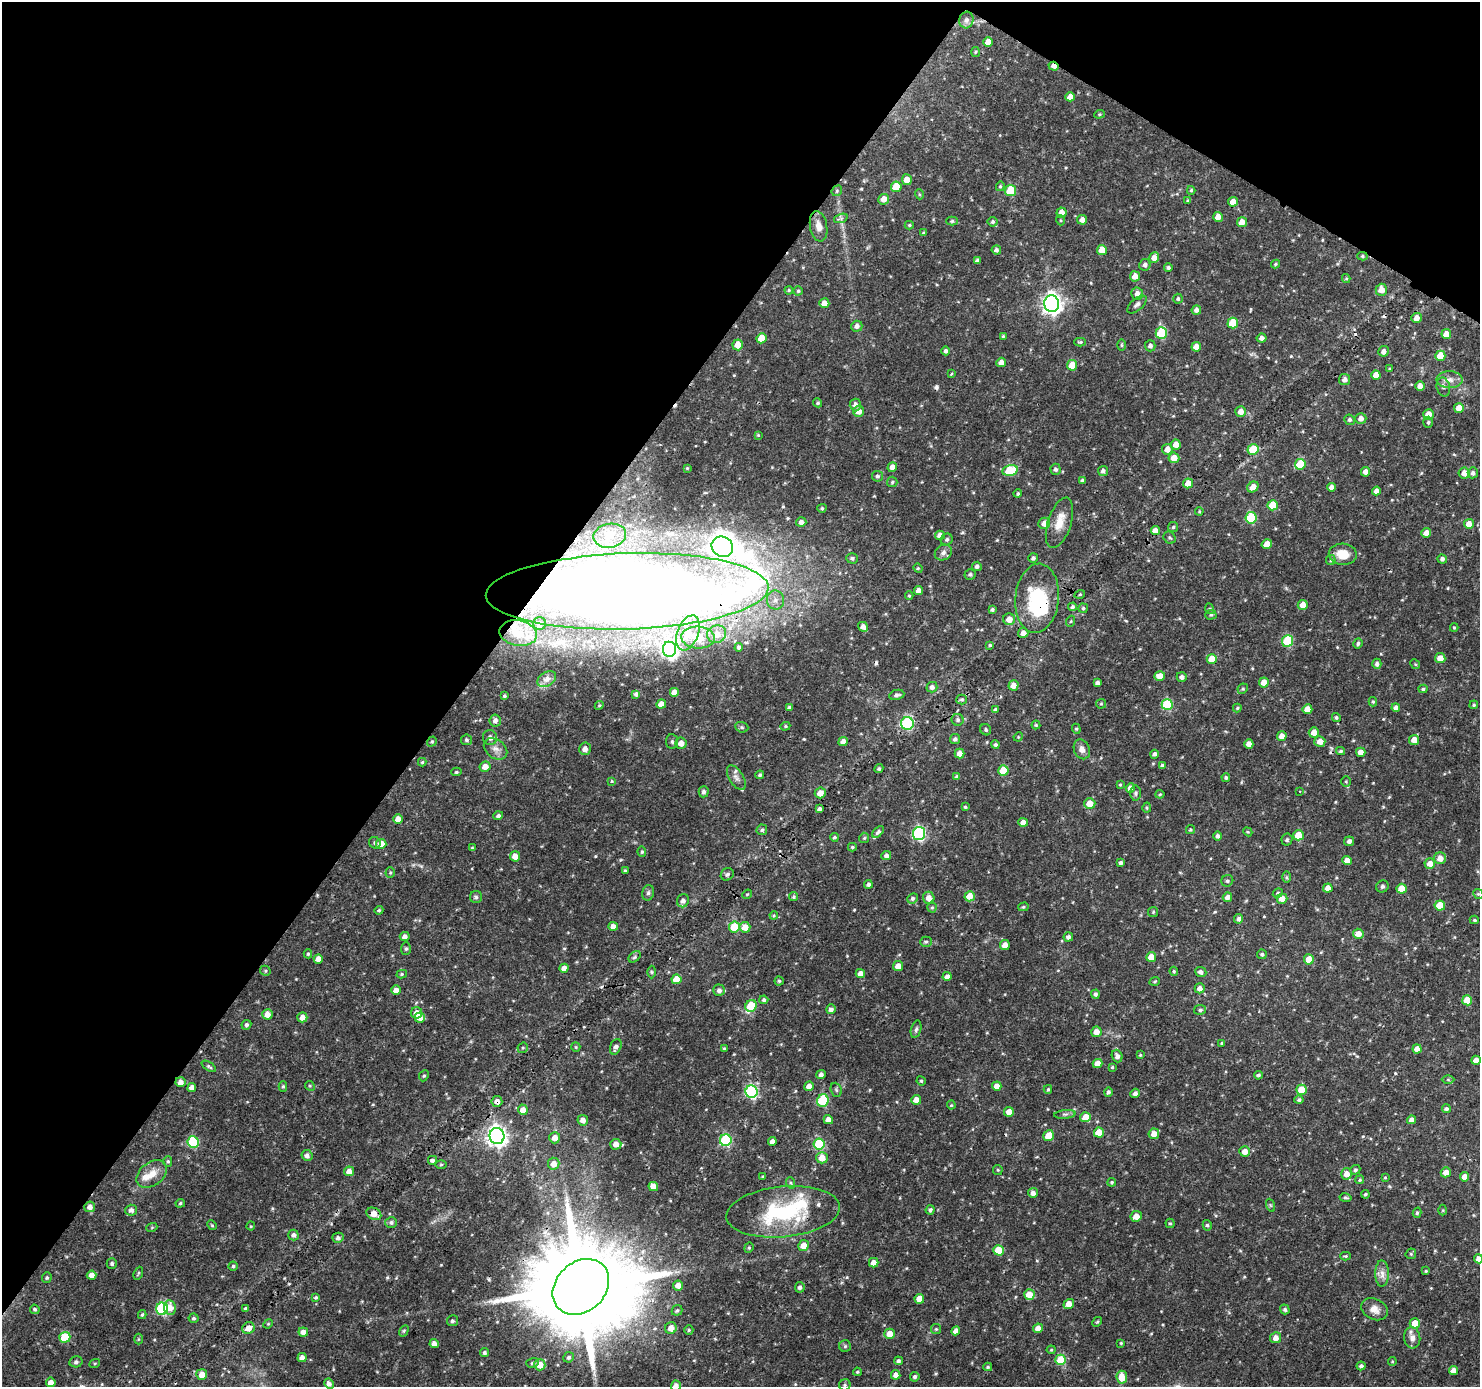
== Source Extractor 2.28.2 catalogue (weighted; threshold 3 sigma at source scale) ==
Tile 2 of 4 x 4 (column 2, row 1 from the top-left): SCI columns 1483-2960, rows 4342-5726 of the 5923 x 5981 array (HDU 1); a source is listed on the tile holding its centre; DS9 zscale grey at full resolution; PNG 1482 x 1389 px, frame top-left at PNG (2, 2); each listed source drawn as its Kron ellipse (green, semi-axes under 4 px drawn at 4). Shown black and unused: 35% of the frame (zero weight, under 3 of 4 exposures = <1% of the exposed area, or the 3 px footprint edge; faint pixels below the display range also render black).
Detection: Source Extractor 2.28.2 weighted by HDU 2 'WHT'; one run over the whole footprint, this tile lists its part. Background 0.0337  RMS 0.0023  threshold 0.0102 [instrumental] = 3 sigma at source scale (4.5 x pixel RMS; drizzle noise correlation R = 1.50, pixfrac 1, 0.0396/0.0396 arcsec/px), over >= 5 px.
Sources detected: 542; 1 inside a brighter object's white glare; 7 cosmic-ray / hot-pixel residue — neither listed nor drawn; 8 inside a brighter listed object's ellipse — not listed separately; of the other 526, all 500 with FLUX_AUTO >= 0.213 (the completeness limit of this list) listed and drawn (26 fainter detections not listed), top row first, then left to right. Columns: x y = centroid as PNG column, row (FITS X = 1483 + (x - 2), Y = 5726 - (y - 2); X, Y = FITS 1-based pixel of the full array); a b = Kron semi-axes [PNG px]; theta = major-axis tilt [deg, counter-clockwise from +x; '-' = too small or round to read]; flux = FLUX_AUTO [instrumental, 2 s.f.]
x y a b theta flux
966 20 8 7 - 1
988 42 5 5 - 2.1
975 52 5 3 - 0.27
1054 66 5 4 - 1.6
1070 97 5 4 - 1.8
1099 114 5 4 - 0.3
907 180 5 5 - 1.9
1000 186 5 4 - 0.31
896 187 5 5 - 4.8
1191 190 4 4 - 0.33
837 191 6 5 - 0.34
1011 191 5 5 - 9
919 194 5 3 - 0.24
884 199 5 5 - 1.8
1188 201 4 3 - 0.38
1233 202 5 4 - 1.9
1061 213 5 5 - 1.8
1218 217 5 4 - 2
841 218 7 4 18 0.47
1060 220 5 3 - 0.24
1082 220 5 5 - 1.5
952 221 6 4 1 0.39
993 222 5 5 - 0.51
1242 222 5 5 - 2
909 225 4 4 - 0.28
819 226 15 8 -79 1.9
924 233 3 3 - 0.26
996 250 4 4 - 0.61
1102 250 5 5 - 3.5
1362 256 5 4 - 0.34
1154 258 5 5 - 1.6
977 261 4 3 - 0.63
1275 264 4 3 - 0.29
1145 265 6 5 - 0.77
1168 268 4 4 - 0.5
1135 276 5 5 - 1.7
1346 278 4 4 - 0.27
789 290 4 3 - 0.25
1381 290 6 5 - 1.9
798 291 4 4 - 0.35
1137 294 6 6 - 1.4
1178 299 5 4 - 0.43
824 303 5 5 - 1.8
1052 304 8 7 - 120
1137 304 12 6 42 0.76
1196 310 5 4 - 0.95
1416 318 5 5 - 1.4
1233 323 5 5 - 5.9
857 326 6 5 - 0.93
1161 333 6 5 - 12
1446 334 5 5 - 2.1
1003 336 4 4 - 0.27
761 338 5 5 - 3.1
1262 338 5 4 - 0.94
1080 342 6 4 1 0.33
738 345 5 5 - 2.7
1121 345 6 4 90 0.25
1150 346 5 5 - 0.78
1196 347 5 4 - 1.8
946 351 4 4 - 0.56
1384 351 5 5 - 1.1
1440 356 5 5 - 4.9
1001 362 5 4 - 1.4
1072 365 5 5 - 4.2
1390 369 4 3 - 0.29
951 374 4 3 - 0.25
1376 375 5 4 - 2.2
1345 380 5 5 - 0.8
1449 380 13 8 -1 1.6
1420 386 4 4 - 1.5
1443 387 9 6 -76 0.77
818 403 4 4 - 0.4
855 405 6 5 - 1
1459 408 5 5 - 2.3
858 411 5 5 - 1.7
1241 411 5 5 - 1.6
1428 414 5 5 - 2.1
1361 418 5 5 - 1.1
1349 420 5 5 - 0.54
1428 422 5 4 - 0.42
758 435 4 3 - 0.24
1176 445 5 5 - 1.7
1167 449 5 5 - 1.6
1253 449 5 5 - 7.4
1174 458 5 5 - 2.2
1300 464 5 5 - 7.8
892 467 5 4 - 1.7
687 468 4 3 - 0.24
1055 469 5 5 - 0.64
1010 470 8 5 12 9.6
1103 471 5 5 - 0.75
1366 472 5 4 - 1.3
1464 473 5 5 - 1.8
1473 473 5 5 - 0.64
877 476 5 5 - 0.46
1082 480 4 3 - 0.5
892 482 5 5 - 0.33
1188 483 5 5 - 2.6
1253 487 6 5 - 2.1
1331 487 4 4 - 1.2
1376 491 4 4 - 1.3
1018 494 4 4 - 0.33
1273 505 5 5 - 5.4
822 508 4 4 - 0.37
1199 511 4 3 - 0.22
1251 518 6 5 - 12
801 522 5 5 - 0.88
1044 523 6 5 - 1.7
1059 523 26 11 72 3.6
1469 524 5 5 - 2.1
1173 527 5 5 - 0.36
1155 530 4 4 - 2
1426 533 5 4 - 1.4
940 535 5 4 - 1.6
610 536 16 12 10 3
1170 538 6 5 - 0.42
947 539 6 5 - 0.54
1267 544 5 4 - 2.5
722 547 11 10 - 210
943 552 9 7 33 0.85
1343 554 14 10 -4 3.9
852 558 6 5 - 0.48
1033 558 5 4 - 0.61
1442 559 5 4 - 0.73
1331 560 5 4 - 0.29
977 566 5 4 - 0.61
918 568 5 4 - 0.27
970 574 5 5 - 0.4
627 591 141 38 2 730
918 591 4 4 - 1.6
1080 594 5 3 - 0.24
909 596 4 4 - 0.26
1037 598 35 21 84 16
775 600 9 8 - 1.5
1303 605 5 5 - 2
1072 607 4 4 - 0.53
1083 608 5 5 - 0.36
992 609 4 3 - 0.43
1210 609 5 3 - 0.27
1211 615 5 4 - 0.36
1009 619 6 6 - 1.9
1071 621 6 3 71 0.22
539 624 6 6 - 0.66
863 627 5 4 - 1.2
1454 628 4 4 - 0.25
518 633 19 12 -10 3.5
688 633 18 10 69 3.7
1023 633 5 5 - 1.7
717 634 9 8 - 2.4
698 637 17 11 -3 3.2
1287 641 6 5 - 12
1358 643 5 4 - 0.47
990 645 4 4 - 0.28
739 647 4 4 - 0.69
669 649 7 6 - 71
1440 658 5 5 - 2
1212 659 5 5 - 3.8
1377 664 5 4 - 0.72
1415 664 5 4 - 0.25
1160 676 5 5 - 2.2
1182 677 5 5 - 0.81
547 679 10 6 32 0.74
1264 682 5 5 - 2.9
1097 683 4 4 - 0.76
1013 685 5 5 - 1.5
932 687 5 5 - 0.93
1243 689 5 4 - 0.33
1423 689 4 4 - 0.45
674 692 4 4 - 1.6
636 694 4 3 - 0.55
897 695 8 5 11 0.67
504 696 3 3 - 0.33
962 699 5 5 - 0.43
1373 702 5 4 - 0.35
661 704 5 4 - 1.9
1101 704 5 5 - 0.27
1167 704 5 5 - 14
599 705 4 4 - 0.26
1474 705 4 3 - 0.31
789 707 4 3 - 0.4
1237 708 4 4 - 0.29
1396 708 4 4 - 1.1
1307 709 5 5 - 2.4
996 710 4 4 - 0.61
1336 717 4 4 - 0.4
958 720 6 6 - 0.52
495 721 6 5 - 1.2
907 723 6 6 - 23
1036 725 4 4 - 0.29
785 726 5 4 - 0.31
742 727 7 5 -21 0.41
1076 729 5 4 - 0.31
986 730 6 5 - 0.41
1314 732 5 5 - 1.7
1282 736 5 4 - 1.8
1018 737 5 4 - 0.22
490 738 7 7 - 1.3
955 739 5 5 - 0.69
466 740 5 5 - 0.44
1414 740 5 5 - 2.1
432 741 5 4 - 0.34
672 742 7 5 -86 0.55
843 742 5 4 - 1.6
1320 742 5 5 - 1.8
681 743 5 5 - 1.8
1249 744 4 4 - 1.6
995 745 4 4 - 0.48
496 749 13 9 -36 1.7
585 749 6 6 - 1.3
1082 749 10 7 -67 1.4
1341 751 4 3 - 0.38
1361 752 5 4 - 1.6
960 753 5 5 - 1.7
1154 754 4 4 - 0.66
422 762 4 4 - 0.33
1162 766 4 4 - 0.65
485 767 5 5 - 1.8
879 769 5 4 - 0.35
1003 770 5 5 - 5.7
456 772 5 4 - 0.36
760 775 4 4 - 0.38
957 776 4 4 - 0.38
1226 777 4 4 - 0.44
736 778 14 7 -59 1.1
612 781 4 4 - 0.21
1346 781 5 5 - 0.29
1120 785 4 3 - 0.26
1130 788 5 4 - 1.4
1300 791 3 2 - 0.24
704 792 5 5 - 0.57
820 793 5 5 - 2
1135 793 7 5 -90 0.51
1160 794 4 4 - 0.27
1090 803 6 5 - 2.9
965 807 3 3 - 0.33
1147 808 5 4 - 0.31
819 809 4 3 - 0.67
498 816 5 4 - 0.66
398 819 5 4 - 2
1023 822 5 4 - 1.7
762 830 5 5 - 0.39
1190 830 4 4 - 0.29
878 832 7 4 44 0.61
1248 832 5 3 - 0.24
919 833 6 6 - 31
1298 835 5 5 - 4.4
1218 836 5 4 - 0.64
834 837 4 4 - 0.38
864 838 5 5 - 0.32
1287 840 6 5 - 0.46
1349 841 5 4 - 0.84
375 843 6 5 - 0.43
381 844 5 5 - 3
852 847 4 3 - 0.28
472 848 4 4 - 0.26
642 852 5 4 - 0.32
886 855 5 4 - 0.73
515 856 5 5 - 1.8
1440 858 6 6 - 1.8
1347 861 5 4 - 1.8
1121 863 4 3 - 0.54
1430 864 5 5 - 1.7
625 871 4 3 - 0.33
390 873 5 4 - 0.34
727 874 7 6 - 0.54
1286 877 6 4 -90 0.27
1227 881 6 5 - 0.49
868 884 4 4 - 0.62
1382 886 6 5 - 0.5
1328 888 4 4 - 1.8
1402 889 5 5 - 3.1
648 893 8 6 75 0.51
1278 893 5 4 - 0.43
747 894 5 4 - 0.25
1478 894 5 4 - 0.31
970 896 5 5 - 3.1
476 897 6 6 - 0.46
794 897 4 4 - 0.37
1227 897 5 4 - 1.2
912 898 5 5 - 0.58
929 898 6 5 - 1.9
1282 899 5 5 - 1.8
683 901 6 6 - 1
1440 905 5 5 - 5
932 907 5 4 - 0.33
1023 907 5 4 - 0.32
379 910 4 4 - 0.37
1153 912 5 5 - 0.29
774 915 4 4 - 0.25
1239 919 5 4 - 0.67
1474 920 4 4 - 0.31
613 926 4 4 - 1.5
734 927 5 5 - 7.8
745 927 5 5 - 2.7
1358 934 5 5 - 1.9
405 937 5 4 - 1
1068 937 4 4 - 0.7
926 942 5 5 - 0.38
1005 945 5 5 - 1.7
406 949 6 5 - 0.42
308 954 4 4 - 0.34
1262 954 5 4 - 0.44
635 957 7 5 41 0.42
1151 957 5 5 - 3.2
318 959 4 4 - 1.7
1309 959 5 5 - 3
898 966 5 5 - 2
564 968 4 4 - 1.8
265 971 5 5 - 0.33
1174 971 4 3 - 0.28
651 972 6 4 -89 0.35
1201 972 6 5 - 0.85
402 974 5 4 - 0.33
860 974 4 4 - 1.5
947 976 4 4 - 0.89
676 979 5 5 - 3.6
779 981 4 4 - 0.33
1155 981 5 3 - 0.27
1200 988 5 5 - 1.3
396 990 5 4 - 1.8
719 990 6 5 - 0.93
1095 994 4 4 - 0.65
764 1000 4 4 - 0.5
1467 1000 5 5 - 4
751 1006 6 5 - 9
831 1009 5 5 - 0.89
1200 1010 6 5 - 0.49
417 1013 5 5 - 1.9
267 1014 5 5 - 1.8
302 1017 5 5 - 1.7
420 1018 5 5 - 1.8
246 1025 5 4 - 0.42
916 1029 9 5 74 0.53
1096 1032 5 5 - 1.8
1222 1043 4 3 - 0.31
576 1047 5 4 - 0.27
616 1047 8 5 69 0.91
523 1048 5 5 - 0.35
724 1048 4 3 - 0.27
1417 1049 4 4 - 1.7
1140 1055 4 4 - 0.26
1117 1056 6 5 - 0.92
1476 1060 5 4 - 1.7
1097 1063 5 4 - 1.9
209 1066 8 4 -34 0.42
1112 1067 3 3 - 0.23
821 1074 5 4 - 0.84
1258 1075 4 4 - 0.42
424 1076 6 4 66 0.33
1448 1079 6 4 -1 0.33
921 1081 5 4 - 0.27
180 1082 5 5 - 1.4
283 1086 5 4 - 0.36
310 1086 5 4 - 0.25
809 1086 5 4 - 1.7
997 1086 5 4 - 2
192 1088 4 4 - 1.4
1048 1089 4 3 - 0.31
836 1090 7 5 -69 0.42
1301 1090 5 5 - 3.8
751 1092 6 6 - 31
1108 1092 4 4 - 0.58
1135 1093 5 4 - 0.72
916 1100 5 5 - 1.8
1299 1100 4 4 - 0.51
497 1101 5 5 - 1.3
823 1101 6 5 - 16
951 1105 4 4 - 0.24
1446 1109 4 4 - 0.54
523 1110 5 5 - 2
1009 1112 5 4 - 2
1065 1114 11 4 4 0.55
1086 1117 5 5 - 3.3
583 1120 5 5 - 1.3
828 1120 5 4 - 1.6
1411 1120 4 4 - 1.3
1099 1133 5 5 - 4.6
1154 1134 5 5 - 1.8
497 1136 8 7 - 130
1049 1136 6 5 - 3.3
555 1138 5 5 - 1.6
726 1140 6 6 - 20
772 1141 4 4 - 1.2
193 1142 6 5 - 15
616 1144 5 5 - 1.8
819 1144 5 5 - 14
1245 1151 5 5 - 1.8
307 1155 5 5 - 0.83
822 1158 6 5 - 2.5
432 1160 4 4 - 0.6
168 1161 5 4 - 0.34
441 1164 5 3 - 0.26
554 1164 6 6 - 1.8
998 1170 5 4 - 0.28
1355 1170 5 4 - 0.43
349 1171 5 5 - 1.9
1446 1172 5 5 - 1.7
152 1174 17 11 38 3
1346 1174 5 5 - 1.8
763 1176 3 3 - 0.24
1385 1177 3 3 - 0.22
1465 1177 4 4 - 1.9
1360 1180 4 4 - 0.31
1112 1182 4 4 - 0.31
791 1183 6 3 -70 0.31
653 1186 5 4 - 1.9
1033 1193 5 5 - 1
1365 1194 4 3 - 0.31
1346 1198 6 4 -11 0.39
180 1203 5 4 - 0.32
1270 1205 6 4 -71 0.32
90 1207 5 5 - 1.2
131 1210 6 5 - 1
930 1210 5 4 - 0.54
1443 1210 5 3 - 0.23
783 1212 57 25 6 23
1417 1213 5 4 - 0.35
374 1214 8 6 -26 2.4
1136 1216 6 5 - 2.2
391 1222 6 5 - 0.57
1170 1223 5 4 - 0.3
212 1225 5 4 - 0.28
1207 1225 5 4 - 0.4
251 1226 4 4 - 0.22
152 1227 5 3 - 0.25
293 1235 5 5 - 0.69
338 1238 5 5 - 0.71
803 1246 5 5 - 2.6
749 1248 5 4 - 0.34
998 1250 5 5 - 5.2
1411 1254 5 5 - 0.32
1345 1256 5 3 - 0.28
1478 1259 4 4 - 1.2
112 1263 5 5 - 0.42
874 1263 5 4 - 1.9
233 1266 4 4 - 0.41
1426 1271 4 3 - 0.26
138 1273 7 3 69 0.27
1382 1274 13 7 -90 1.4
91 1275 5 4 - 1.7
47 1278 5 5 - 0.4
678 1285 5 5 - 1.6
581 1287 31 24 43 5300
800 1287 5 5 - 0.63
1029 1295 5 5 - 3.1
316 1297 4 3 - 0.38
919 1299 5 4 - 3.2
1069 1304 5 4 - 2.4
170 1308 7 6 - 2.4
245 1308 4 4 - 0.39
35 1309 5 4 - 0.45
162 1309 6 6 - 24
1285 1309 5 4 - 0.56
1374 1309 14 10 -28 1.9
677 1310 5 5 - 0.43
142 1315 4 3 - 0.34
194 1318 5 5 - 0.44
452 1321 5 5 - 0.5
1097 1322 5 4 - 0.29
1415 1323 5 5 - 3.7
268 1324 5 4 - 0.24
248 1328 6 5 - 2.2
671 1328 6 6 - 1.8
1038 1328 5 4 - 1.8
936 1329 5 5 - 0.3
689 1330 5 4 - 0.33
404 1331 6 4 59 0.31
956 1331 4 4 - 1.4
303 1332 5 4 - 1.4
889 1334 5 5 - 2.7
65 1337 5 5 - 10
1275 1338 5 5 - 1.6
1412 1338 10 8 -85 1.4
138 1339 5 3 - 0.25
1121 1343 3 3 - 0.24
434 1344 4 4 - 1.5
845 1346 6 6 - 0.39
1051 1350 4 4 - 0.23
484 1352 4 4 - 0.59
568 1357 5 5 - 0.54
302 1358 4 4 - 1.6
1061 1360 5 5 - 8.2
898 1361 4 4 - 0.53
1392 1361 4 4 - 0.21
76 1362 6 5 - 0.57
95 1363 5 3 - 0.21
532 1363 6 5 - 0.45
540 1365 6 5 - 3.6
1361 1366 4 4 - 0.62
988 1367 4 3 - 0.32
1454 1370 4 4 - 1.7
857 1372 4 3 - 0.29
202 1374 5 5 - 2.2
896 1375 5 4 - 1.4
915 1377 5 4 - 0.59
1122 1377 6 5 - 3.3
51 1382 5 5 - 1.7
329 1384 5 4 - 0.85
845 1385 5 5 - 0.42
676 1386 5 5 - 1.2
Overlapping masked pixels (flux is a lower limit): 8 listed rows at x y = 1054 66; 627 591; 1037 598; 497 1101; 783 1212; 374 1214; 581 1287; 248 1328
Isophote crosses this tile's border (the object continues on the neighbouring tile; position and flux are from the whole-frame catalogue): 2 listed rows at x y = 1478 1259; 676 1386